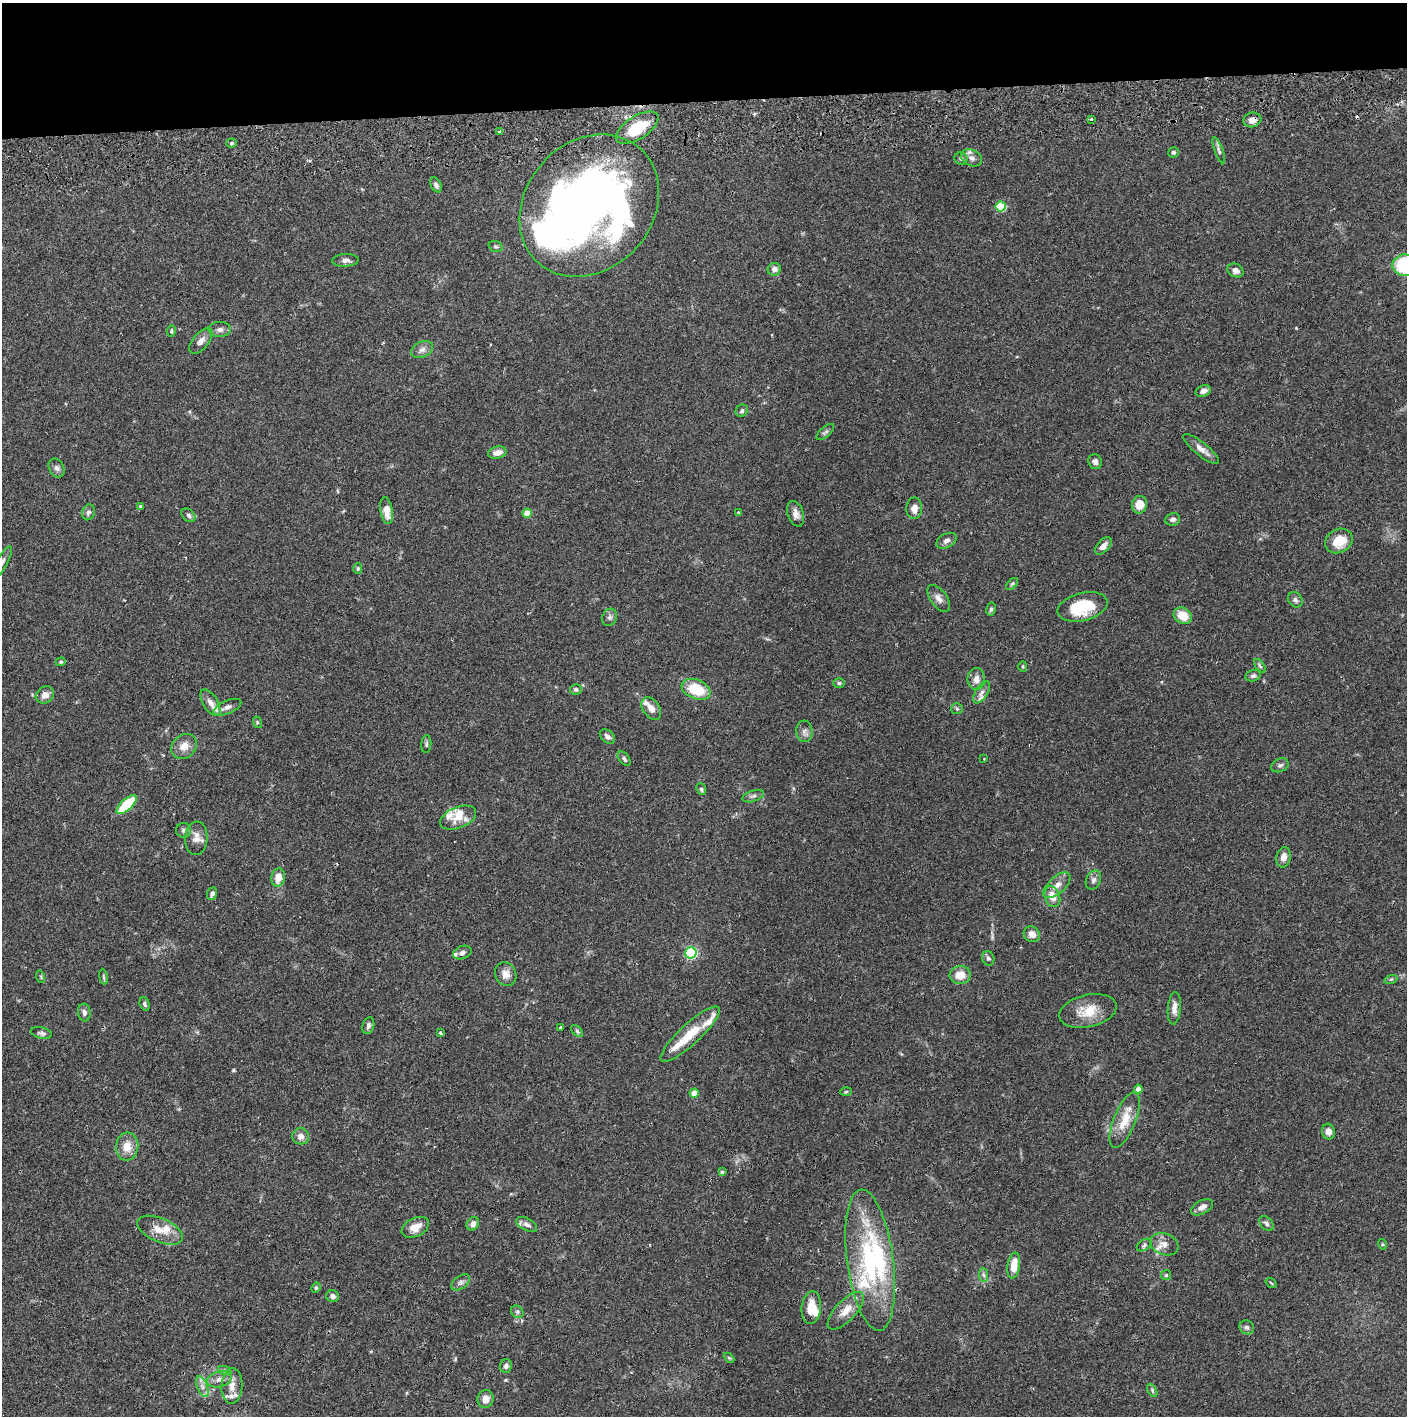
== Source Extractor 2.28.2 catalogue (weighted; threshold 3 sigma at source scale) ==
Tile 2 of 3 x 3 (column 2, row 1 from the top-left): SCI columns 1410-2814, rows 2886-4299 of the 4226 x 4357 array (HDU 1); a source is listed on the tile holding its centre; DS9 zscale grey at full resolution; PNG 1409 x 1418 px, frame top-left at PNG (2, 3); each listed source drawn as its Kron ellipse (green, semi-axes under 4 px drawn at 4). Shown black and unused: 7% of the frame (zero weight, under 2 of 3 exposures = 3% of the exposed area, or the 3 px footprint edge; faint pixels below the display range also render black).
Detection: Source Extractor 2.28.2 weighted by HDU 2 'WHT'; one run over the whole footprint, this tile lists its part. Background 0.0679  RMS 0.0048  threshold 0.0218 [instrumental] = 3 sigma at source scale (4.5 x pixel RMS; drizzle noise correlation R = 1.50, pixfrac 1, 0.05/0.05 arcsec/px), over >= 5 px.
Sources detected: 158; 4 inside a brighter object's white glare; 1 cosmic-ray / hot-pixel residue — neither listed nor drawn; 13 inside a brighter listed object's ellipse — not listed separately; the other 140 listed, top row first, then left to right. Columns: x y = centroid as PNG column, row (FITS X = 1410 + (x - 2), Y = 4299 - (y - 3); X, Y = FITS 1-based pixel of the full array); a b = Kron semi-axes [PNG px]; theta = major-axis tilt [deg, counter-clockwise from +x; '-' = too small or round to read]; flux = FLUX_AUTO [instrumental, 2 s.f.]
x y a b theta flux
1091 119 3 3 - 1.2
1252 120 9 7 16 3.5
637 128 24 11 32 18
499 132 4 3 - 0.55
232 143 5 4 - 0.74
1219 150 14 4 -69 1.3
1173 152 5 5 - 0.97
971 158 11 8 -22 2.5
961 159 6 6 - 1.1
436 185 8 5 -60 1.3
589 206 77 63 48 370
1001 207 5 5 - 27
495 246 7 5 -20 0.86
345 260 13 6 3 2.1
1405 265 12 10 3 34
774 269 7 6 - 2.3
1235 270 8 6 -27 2.4
220 329 11 7 1 2.2
171 331 6 4 80 0.63
201 341 15 8 51 2.8
422 350 11 7 25 2.2
1203 391 8 5 23 2.2
742 411 6 5 - 1.1
825 432 11 5 41 1.1
1201 449 22 6 -39 3.9
497 453 9 6 12 3.5
1095 462 7 6 - 1.8
57 468 10 7 -64 1.9
1139 505 9 7 77 6
140 506 3 3 - 0.86
914 508 11 8 89 3.9
387 511 13 6 -81 5.4
88 512 8 6 73 1.5
738 512 4 3 - 0.44
527 513 4 4 - 7.8
796 514 13 8 -71 2.8
189 515 8 5 -42 1.3
1173 519 8 6 9 1.5
946 541 11 7 27 2.2
1339 541 14 11 28 10
1103 546 10 6 46 3
2 563 18 5 61 2.5
358 569 5 4 - 0.72
1012 584 7 4 45 0.8
939 598 15 8 -54 3
1295 600 8 6 -50 1.4
1083 607 25 14 14 20
991 609 6 4 79 1
1183 616 9 7 -30 8.2
610 617 9 7 63 1.5
61 662 5 4 - 0.58
1023 666 5 4 - 0.53
1260 666 8 4 -55 0.9
1253 676 8 5 18 1.1
976 679 11 9 89 3.4
839 683 6 5 - 0.77
696 689 15 9 -21 18
576 690 6 5 - 1.1
982 692 12 6 58 2.2
45 695 10 8 37 3.2
210 703 15 7 -58 3.3
227 707 15 6 22 2.5
651 708 12 8 -55 3.8
957 709 6 5 - 0.84
257 722 6 3 -73 0.56
804 731 11 8 -85 2.1
607 736 8 6 -41 1.8
426 744 9 5 85 0.96
184 746 14 11 38 4.9
624 759 8 5 -51 1.1
984 759 3 3 - 0.35
1280 765 9 6 26 1.3
701 789 6 5 - 0.95
753 796 11 5 18 1.5
127 804 12 5 42 21
458 818 19 10 22 6.7
184 830 7 7 - 1.3
196 838 17 11 87 4.2
1283 857 10 7 79 3.3
278 877 9 6 82 5.4
1093 880 10 7 65 1.7
1057 885 17 8 42 4.1
212 894 6 5 - 1.4
1052 897 11 7 -72 5.4
1032 934 8 7 - 3.3
462 953 9 6 22 1.7
691 953 5 5 - 60
988 958 7 6 - 1.2
506 974 12 10 -63 3.7
960 975 10 9 - 6.5
41 977 6 4 -72 0.62
103 977 8 4 -81 0.76
1391 979 7 4 19 0.67
145 1004 7 5 -72 1
1174 1008 16 6 85 3.4
1088 1011 29 16 13 11
84 1012 9 6 -83 1.7
368 1026 9 5 73 1.5
560 1027 3 2 - 0.54
577 1031 7 4 -46 0.85
41 1033 11 5 -13 1.4
440 1033 3 3 - 1
690 1034 39 10 43 13
1138 1089 4 4 - 3.8
846 1092 6 4 3 0.63
694 1093 4 4 - 5.1
1125 1120 30 11 68 10
1328 1132 8 6 -72 2.9
301 1136 8 8 - 3
127 1146 14 11 84 6.3
722 1172 3 3 - 2.5
1202 1207 12 6 28 2.7
473 1224 7 5 55 2.5
527 1224 11 6 -28 1.8
1266 1224 9 6 -49 1.5
415 1227 14 9 26 5.2
160 1230 24 11 -23 7.3
1164 1244 14 10 -22 4.1
1382 1244 5 3 - 0.47
1144 1245 8 5 34 1.3
870 1260 71 23 -82 55
1014 1265 13 6 81 7.4
983 1275 7 4 -87 1.1
1166 1275 5 5 - 0.6
461 1282 11 6 35 1.8
1271 1283 6 3 -37 0.49
316 1288 5 4 - 0.67
333 1296 6 6 - 1.4
811 1308 16 9 83 8.3
846 1311 24 10 47 7
517 1312 7 5 -45 0.99
1247 1327 7 6 - 1.3
729 1358 6 3 -43 0.55
506 1366 7 6 - 1.5
225 1371 7 4 -19 0.94
219 1379 12 7 14 3.2
232 1386 18 10 87 5.6
202 1387 11 5 -69 2.5
1152 1390 7 4 -60 0.81
485 1399 9 8 - 3.8
Overlapping masked pixels (flux is a lower limit): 1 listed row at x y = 1252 120
Isophote crosses this tile's border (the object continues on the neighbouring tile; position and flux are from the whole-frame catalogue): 2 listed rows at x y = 1405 265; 2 563